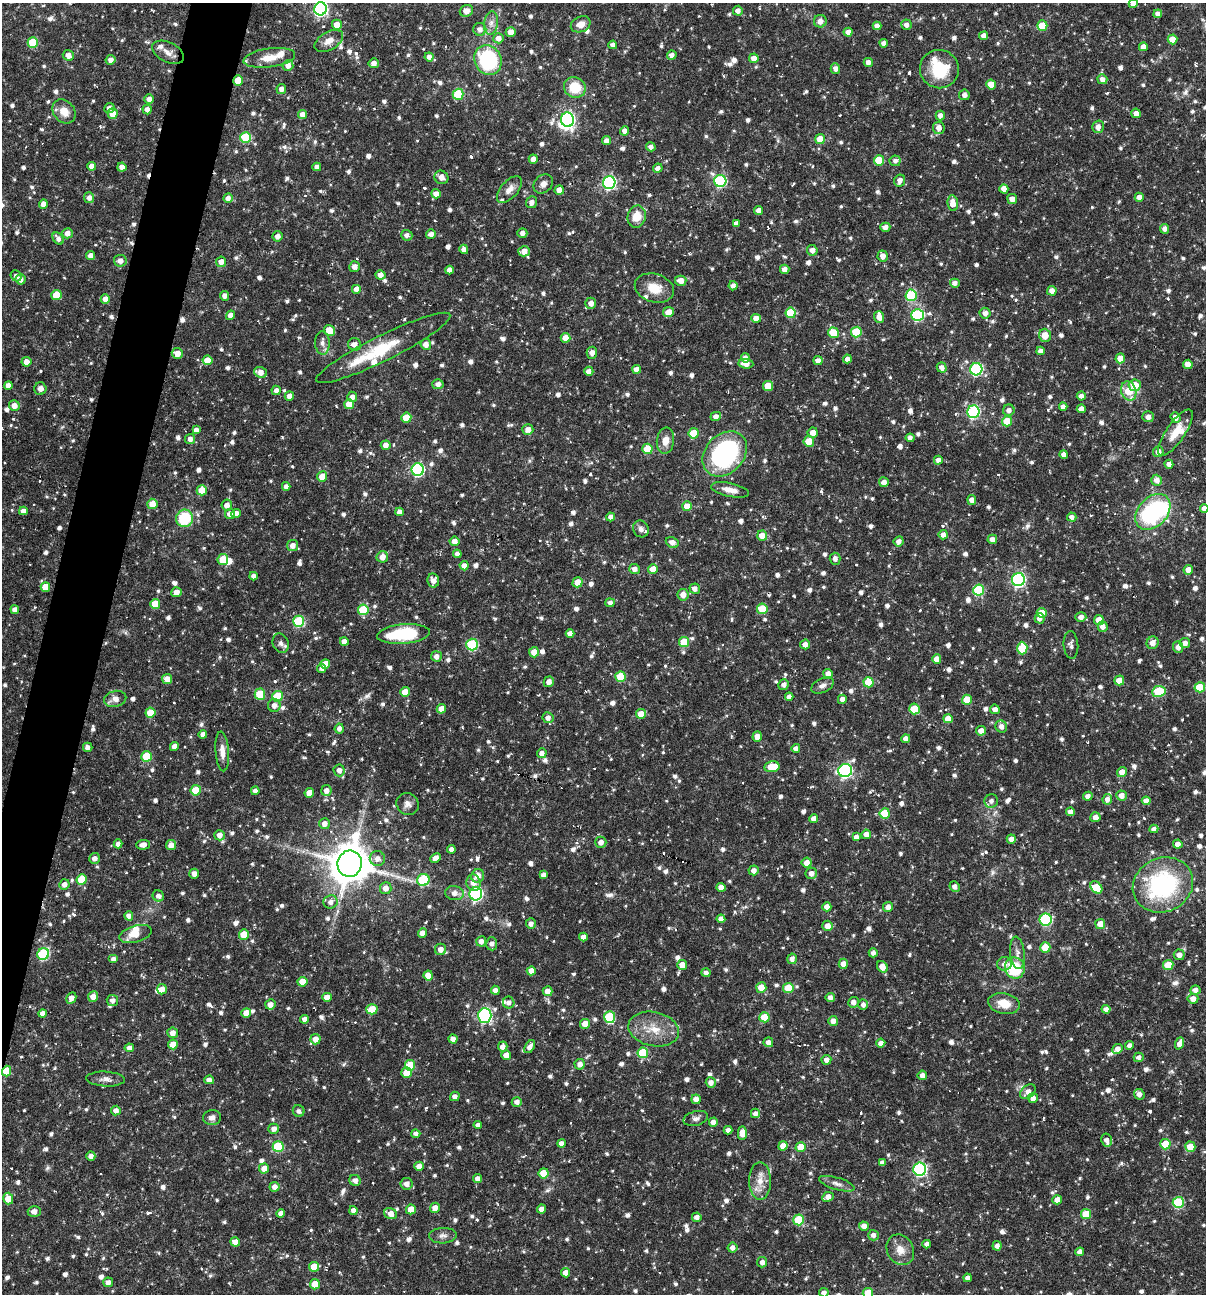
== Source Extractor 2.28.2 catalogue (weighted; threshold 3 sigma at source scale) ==
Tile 7 of 4 x 4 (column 3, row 2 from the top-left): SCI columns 2657-3860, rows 2585-3876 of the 5187 x 5168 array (HDU 1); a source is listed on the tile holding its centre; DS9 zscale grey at full resolution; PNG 1208 x 1296 px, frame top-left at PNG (2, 3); each listed source drawn as its Kron ellipse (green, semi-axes under 4 px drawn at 4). Shown black and unused: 4% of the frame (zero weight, under 3 of 6 exposures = <1% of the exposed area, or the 3 px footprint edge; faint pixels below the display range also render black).
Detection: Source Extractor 2.28.2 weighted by HDU 2 'WHT'; one run over the whole footprint, this tile lists its part. Background 0.00458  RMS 0.0047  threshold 0.0193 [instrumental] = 3 sigma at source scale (4.09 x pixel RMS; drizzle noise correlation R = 1.36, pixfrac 0.8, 0.05/0.05 arcsec/px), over >= 5 px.
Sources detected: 1207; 3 inside a brighter object's white glare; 7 cosmic-ray / hot-pixel residue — neither listed nor drawn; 19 inside a brighter listed object's ellipse — not listed separately; of the other 1178, all 500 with FLUX_AUTO >= 1.87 (the completeness limit of this list) listed and drawn (678 fainter detections not listed), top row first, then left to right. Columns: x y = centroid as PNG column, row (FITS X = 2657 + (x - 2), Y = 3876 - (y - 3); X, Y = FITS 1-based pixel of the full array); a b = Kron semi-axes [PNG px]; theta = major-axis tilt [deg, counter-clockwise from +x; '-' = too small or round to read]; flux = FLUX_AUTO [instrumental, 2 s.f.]
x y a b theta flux
1133 3 4 4 - 3.2
321 9 6 6 - 86
466 11 7 5 22 3.5
738 11 5 5 - 2.4
1158 14 4 4 - 2.4
820 21 6 6 - 2.9
491 23 12 7 83 2.6
581 24 10 7 24 4
337 25 5 5 - 4.5
906 25 5 5 - 2.4
877 26 4 4 - 2.5
1042 26 5 5 - 9.9
480 29 6 6 - 2.4
511 32 5 5 - 3.7
848 32 4 4 - 2.8
984 36 4 4 - 2.3
498 38 5 5 - 2.8
1172 39 5 5 - 6.7
329 41 15 9 31 3.8
33 42 5 5 - 15
884 43 4 4 - 2.3
613 45 4 4 - 2.2
1143 47 4 4 - 2.8
168 52 17 10 -25 4
68 55 5 5 - 2.9
672 55 5 4 - 2.2
429 57 4 4 - 2.2
269 58 26 9 8 6.9
754 58 5 5 - 3.2
111 60 5 5 - 2.3
488 60 15 13 -64 40
868 62 4 4 - 2.6
374 63 5 5 - 2.8
288 65 5 5 - 2.4
835 68 5 4 - 2.2
939 69 19 19 - 19
1102 79 5 4 - 2.4
238 81 5 4 - 8.8
991 84 5 5 - 6.5
575 87 11 10 - 12
281 89 5 5 - 2.2
458 94 5 5 - 22
964 95 5 5 - 2.3
149 99 5 4 - 2.8
109 108 5 5 - 2
147 109 5 4 - 2.5
64 111 13 10 -52 6.3
1136 113 5 5 - 2.4
113 114 5 5 - 6.3
303 115 5 4 - 3.1
940 116 5 4 - 2.3
568 120 7 6 - 110
1098 127 6 5 - 2.7
939 128 6 6 - 3.1
624 131 4 4 - 2.2
246 138 5 5 - 25
820 139 5 5 - 7.3
606 141 4 4 - 2.5
651 147 4 4 - 2.2
533 159 4 4 - 3.5
879 160 5 5 - 11
895 161 5 5 - 1.9
92 166 4 4 - 2.4
122 167 4 4 - 2.8
317 167 4 4 - 2.1
658 168 5 4 - 2.1
441 177 7 6 - 3.1
900 180 6 5 - 2.6
720 181 6 6 - 48
609 182 6 6 - 81
543 184 11 8 44 2.7
509 189 16 8 48 3.7
1004 189 4 4 - 3.7
559 190 5 4 - 3.4
436 194 5 4 - 2.9
1139 197 4 4 - 2.7
89 198 5 5 - 2.4
228 198 5 4 - 2.5
1012 199 5 5 - 3.5
532 202 6 5 - 2.1
953 203 8 5 -84 4.7
43 204 5 4 - 2.9
759 210 4 4 - 2.7
637 217 11 9 76 7.1
736 223 4 4 - 2
885 227 5 4 - 2.4
1165 229 5 4 - 2
67 233 5 5 - 2.6
522 233 5 4 - 1.9
431 234 5 4 - 2.1
407 235 6 5 - 2
277 236 5 5 - 2.5
58 239 7 5 -54 2
464 249 4 4 - 2.4
812 250 5 5 - 2.8
524 251 6 5 - 3.2
91 256 4 4 - 3
883 256 5 5 - 2.9
120 261 6 6 - 2.9
221 262 5 5 - 3.1
354 267 5 5 - 2.6
785 269 5 4 - 2.7
449 270 4 4 - 2.3
380 275 5 4 - 2.6
16 276 6 5 - 2
20 279 5 5 - 2.6
681 281 5 5 - 3.8
955 283 5 4 - 2.2
733 286 5 4 - 1.9
654 288 20 14 -17 8.6
356 289 5 5 - 2.7
1052 291 5 4 - 2.9
56 295 5 5 - 8.9
911 295 6 5 - 29
225 296 5 4 - 2.3
105 299 4 4 - 3.5
591 303 5 5 - 2.9
668 312 5 5 - 5
791 313 5 5 - 15
985 313 5 5 - 2.6
230 315 5 4 - 2.7
918 315 6 6 - 44
879 317 6 5 - 3.5
756 318 5 4 - 3.4
329 330 6 5 - 7.8
856 332 5 5 - 18
833 333 5 5 - 13
1045 335 6 5 - 5.7
565 338 5 5 - 5.1
322 343 11 7 -85 2.3
355 344 6 6 - 2.9
426 344 5 5 - 2.8
383 348 75 12 26 25
1041 351 4 4 - 2.3
177 353 5 5 - 4.6
592 353 6 5 - 2.5
745 358 4 4 - 2.1
1120 358 5 4 - 5.3
847 359 4 4 - 2.3
208 360 5 5 - 7.8
818 360 4 4 - 2.2
26 362 5 5 - 3.1
746 364 7 5 -6 4.4
1188 364 4 4 - 3.6
942 367 5 5 - 2.3
637 369 4 4 - 3.9
976 369 6 6 - 57
589 371 4 4 - 2.5
260 372 6 5 - 3.3
438 384 5 5 - 2.3
8 385 4 4 - 3.1
1135 385 6 6 - 7.3
768 386 5 5 - 7.6
40 389 6 6 - 2.5
276 390 5 4 - 2.2
1129 391 10 7 -71 9.2
289 396 5 4 - 2.8
1081 396 4 4 - 2
352 397 5 5 - 2.4
349 404 5 5 - 7.3
14 405 5 5 - 3.4
1063 407 4 4 - 2.1
1081 409 4 4 - 2.7
1009 410 6 5 - 2.3
973 412 6 6 - 53
716 416 5 4 - 2.5
1148 417 5 5 - 2.6
1176 417 5 4 - 2.7
406 418 5 5 - 9.1
1007 421 5 5 - 12
528 429 5 5 - 2.7
196 430 4 4 - 2.2
813 432 5 5 - 3.8
694 433 5 5 - 12
1175 433 27 9 55 8.4
910 438 4 4 - 2
190 439 5 5 - 2.3
665 441 13 8 83 4.3
809 441 5 5 - 7.4
386 445 5 5 - 2.6
647 449 5 5 - 13
1158 452 5 5 - 3.1
725 454 25 19 46 68
1064 455 4 4 - 2.2
938 460 4 4 - 2.2
1169 464 4 4 - 2.2
418 470 6 6 - 61
322 477 5 5 - 7.5
1157 480 5 5 - 3.1
884 482 5 4 - 2.5
286 486 4 4 - 2
202 490 5 5 - 6.9
730 490 19 6 -12 4.2
972 500 5 4 - 2.8
152 504 5 5 - 5.5
227 505 5 5 - 3.1
687 506 5 5 - 5.5
1204 508 4 4 - 2.6
23 511 4 4 - 2.4
400 512 4 4 - 2.3
1153 512 20 14 47 53
236 513 4 4 - 2.5
230 514 5 5 - 3.1
611 517 4 4 - 2.5
1072 517 4 4 - 2.1
185 518 8 8 - 20
641 529 8 7 - 2.2
762 535 5 5 - 6.6
943 535 5 4 - 2.4
992 539 5 4 - 2.6
454 541 5 5 - 2.9
899 541 5 5 - 2.2
672 542 7 5 -29 2.7
293 546 5 5 - 3
457 554 4 4 - 2.2
382 557 6 5 - 3.8
835 559 6 5 - 2.1
223 560 5 5 - 10
464 566 4 4 - 2.7
634 569 5 5 - 2.5
653 569 5 5 - 4.6
1188 570 5 5 - 4.4
253 576 4 4 - 2.2
433 580 7 6 - 3
1018 580 6 6 - 88
578 582 5 5 - 5.3
45 587 5 4 - 6.9
695 589 5 5 - 2.2
979 590 5 5 - 26
176 592 5 4 - 3.2
683 595 6 5 - 3.7
610 603 5 4 - 2.1
155 604 5 5 - 6.9
762 609 5 5 - 11
15 610 4 4 - 2.6
363 610 5 5 - 18
1042 613 5 5 - 6.7
1081 617 5 5 - 2.5
1040 618 5 5 - 2.5
1099 620 5 5 - 6.6
299 621 6 5 - 33
1103 627 5 5 - 2.4
404 634 26 9 5 30
570 634 4 4 - 2.3
344 642 4 4 - 3
684 642 5 5 - 11
281 643 10 7 -67 2
1153 643 6 6 - 3.4
1185 643 5 5 - 2.7
805 644 5 5 - 2.8
472 645 6 5 - 36
1071 645 14 7 -85 2
1178 647 6 5 - 2.9
1022 648 6 5 - 16
534 652 5 5 - 4.1
436 656 5 5 - 2.4
937 659 5 4 - 4.2
325 664 5 5 - 6.1
322 669 5 4 - 1.9
828 674 5 4 - 2.8
621 677 5 5 - 15
167 679 5 5 - 3.7
1119 680 5 5 - 6.4
549 682 5 5 - 2.6
869 682 5 5 - 11
784 685 5 5 - 1.9
822 685 12 7 25 2.3
1200 687 5 5 - 15
1159 691 7 5 9 23
405 692 5 4 - 6.4
260 694 5 5 - 19
278 696 5 5 - 16
789 697 4 4 - 2.5
115 699 11 8 14 3.6
842 699 4 4 - 2.5
967 700 5 5 - 8.8
274 705 6 6 - 2.6
441 709 4 4 - 4.2
914 709 5 5 - 15
995 709 5 4 - 2.4
150 713 5 5 - 9
641 714 5 5 - 5
548 718 5 5 - 2.3
948 719 4 4 - 5.4
1001 727 6 5 - 2.6
339 729 5 4 - 2.1
981 731 5 4 - 3.3
203 734 4 4 - 2.5
757 737 5 4 - 3
906 739 4 4 - 2.6
174 746 4 4 - 2.5
88 747 5 4 - 2.1
796 748 4 4 - 2.2
222 751 20 7 -86 3.9
542 753 5 5 - 2.4
147 756 5 5 - 17
772 767 7 5 10 12
339 770 6 5 - 2.5
845 771 7 6 - 83
1122 772 5 5 - 3.2
196 790 5 5 - 12
326 790 5 5 - 2.7
255 791 4 4 - 1.9
309 793 5 4 - 5
1121 795 5 5 - 3.4
1088 796 4 4 - 2.3
1107 799 5 5 - 2.5
991 801 7 6 - 2.1
1146 801 4 4 - 2.9
408 804 11 10 - 2.5
1071 812 4 4 - 2.4
885 813 5 5 - 13
1095 817 5 5 - 3.1
814 819 4 4 - 2.7
324 824 5 5 - 2.9
1154 829 4 4 - 2
866 834 5 4 - 2.8
219 835 5 5 - 2.6
856 837 4 4 - 2.1
1011 839 4 4 - 2.5
601 842 5 5 - 2.5
118 844 4 4 - 2.1
1178 844 5 4 - 2.7
143 845 7 5 4 2.8
171 845 5 5 - 3.3
451 849 4 4 - 2.1
94 858 5 5 - 2.4
436 858 6 4 26 2.9
377 859 7 7 - 2.7
807 863 5 5 - 3.6
350 864 13 12 - 1400
754 870 5 5 - 2.4
811 873 6 5 - 2.7
194 874 5 4 - 2.6
543 875 4 4 - 2
478 876 7 6 - 4.2
82 879 5 5 - 11
423 880 6 6 - 28
473 883 8 7 - 3.4
64 884 5 5 - 2.3
1163 885 31 27 26 57
955 886 5 5 - 2.3
721 887 4 4 - 3.6
1096 887 7 5 -48 13
386 888 6 6 - 3
454 893 9 7 -7 2.9
476 894 6 6 - 72
158 896 6 5 - 1.9
331 902 7 6 - 2.5
827 907 4 4 - 3.5
888 907 5 4 - 2.4
129 916 4 4 - 2.4
721 919 4 4 - 2.5
1046 920 6 6 - 43
531 924 5 5 - 2.1
1100 924 5 5 - 4.6
827 926 5 5 - 3.5
422 933 5 4 - 4.1
136 934 17 8 16 6.4
244 934 5 5 - 8.2
583 937 4 4 - 2.6
481 941 5 5 - 2.3
492 944 6 5 - 2
1045 948 5 5 - 9.9
440 949 5 5 - 3.3
873 953 4 4 - 1.9
1017 953 16 7 -84 2.8
43 954 6 5 - 41
1179 955 5 5 - 2.4
114 959 5 4 - 2.2
792 959 5 5 - 2.2
843 964 5 4 - 3.1
1004 964 7 6 - 2.4
682 965 5 5 - 4.7
1168 965 5 5 - 11
882 967 6 5 - 4.3
1015 968 10 10 - 25
531 971 4 4 - 3.6
706 973 4 4 - 2.1
428 975 5 4 - 5.2
302 982 5 5 - 5.9
761 987 5 5 - 6.5
788 988 5 5 - 13
162 989 5 5 - 3.4
495 990 4 4 - 2.4
1195 990 5 4 - 2.4
548 991 5 5 - 3.6
93 996 5 5 - 3.7
327 997 5 4 - 4.3
71 998 6 5 - 2.9
830 998 4 4 - 2.4
1193 999 5 5 - 3.3
112 1000 5 5 - 2.3
853 1002 5 5 - 2.4
509 1003 6 5 - 1.9
270 1004 5 5 - 2.8
1004 1004 16 10 -12 7.5
863 1005 5 5 - 1.9
372 1009 5 5 - 9.6
1106 1009 4 4 - 2.1
246 1013 5 4 - 4.2
43 1014 4 4 - 2.6
485 1015 7 6 - 64
610 1017 6 5 - 28
764 1017 5 5 - 10
304 1019 4 4 - 2.3
833 1021 5 5 - 3
585 1024 5 5 - 4.8
654 1029 26 17 -11 11
173 1033 5 5 - 2.8
315 1039 5 5 - 3.8
453 1039 4 4 - 2.6
768 1042 5 5 - 2.3
881 1043 4 4 - 2.3
1180 1043 6 4 68 3
173 1044 5 5 - 5.1
1130 1045 4 4 - 2
503 1047 5 5 - 2.6
530 1047 7 4 56 2.6
129 1048 5 4 - 2.2
1117 1049 5 5 - 2.7
643 1053 5 5 - 18
506 1055 5 5 - 3.8
1139 1057 5 4 - 1.9
826 1060 5 5 - 2.2
580 1064 5 5 - 2.8
410 1065 5 5 - 13
7 1071 5 4 - 12
406 1073 5 5 - 7.2
922 1075 5 5 - 2.3
106 1079 19 7 -3 2.7
209 1080 5 4 - 2.3
711 1083 5 5 - 2.5
1028 1092 9 6 42 3.1
1139 1094 6 5 - 2.5
455 1096 5 4 - 2.1
1033 1098 5 5 - 2.7
696 1099 5 4 - 2.9
517 1102 5 4 - 2.2
116 1111 5 5 - 2.5
299 1111 6 5 - 1.9
755 1113 5 4 - 2.1
212 1118 9 7 12 2.2
696 1118 12 7 15 1.9
713 1122 4 4 - 2.7
478 1125 4 4 - 2.1
274 1129 5 5 - 2.2
728 1130 4 4 - 2.2
742 1133 7 4 90 4.7
416 1134 4 4 - 2.1
1107 1140 6 5 - 2.1
561 1143 4 4 - 2.3
1165 1144 5 5 - 13
278 1146 5 5 - 24
783 1146 4 4 - 4.5
801 1147 5 5 - 6.9
1190 1147 5 5 - 6.9
91 1156 5 4 - 2.3
882 1163 4 4 - 2.2
419 1166 4 4 - 3.4
264 1168 5 5 - 3.7
920 1169 6 6 - 72
544 1173 5 5 - 11
478 1179 4 4 - 2.2
355 1180 6 5 - 2.4
760 1181 19 11 -89 5.8
407 1184 6 5 - 2.6
837 1184 18 6 -16 2.5
275 1187 5 5 - 2.5
828 1197 6 4 26 2.9
8 1198 6 5 - 6.9
1057 1200 5 4 - 3.5
1178 1202 5 5 - 27
435 1208 5 5 - 3
411 1209 5 5 - 5.7
542 1209 4 4 - 2.6
34 1211 6 5 - 2.5
353 1211 4 4 - 2.1
281 1213 4 4 - 1.9
391 1214 6 5 - 3.6
1086 1214 5 5 - 12
697 1217 5 4 - 2.3
799 1220 5 5 - 19
864 1226 5 4 - 3.1
873 1235 5 5 - 2.1
443 1236 13 7 4 2.3
235 1242 5 4 - 3.7
927 1244 4 4 - 2.2
997 1246 5 4 - 2.2
732 1248 5 5 - 2.3
900 1250 16 13 -62 5.1
1080 1252 4 4 - 2.2
762 1262 5 5 - 2.3
314 1267 5 5 - 7.3
566 1273 5 4 - 3
968 1278 4 4 - 2.1
108 1282 5 4 - 2.2
315 1284 5 5 - 9.1
824 1293 5 4 - 2.2
868 1293 5 5 - 9.2
Overlapping masked pixels (flux is a lower limit): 2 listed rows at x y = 238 81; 7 1071
Isophote crosses this tile's border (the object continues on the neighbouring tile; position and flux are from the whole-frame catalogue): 5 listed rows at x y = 1133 3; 321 9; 1204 508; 824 1293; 868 1293